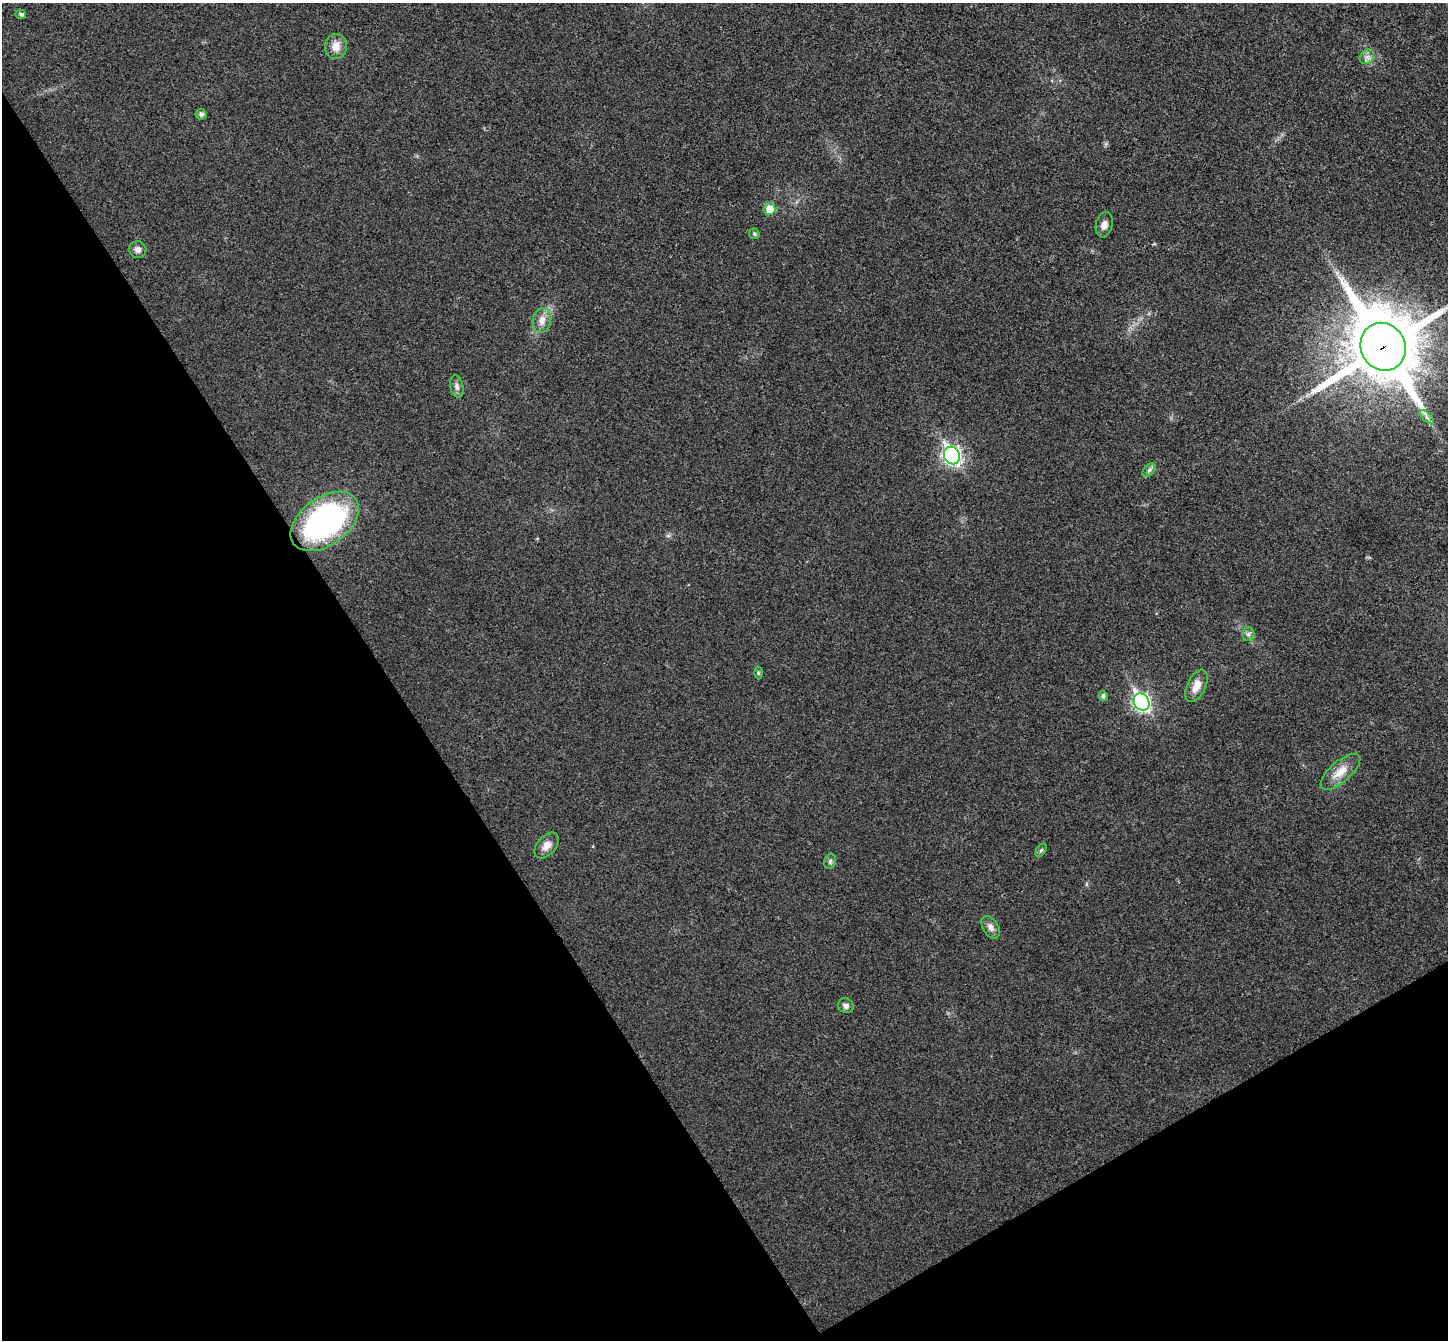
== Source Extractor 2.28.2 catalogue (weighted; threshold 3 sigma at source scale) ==
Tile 14 of 4 x 4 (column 2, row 4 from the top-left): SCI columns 1498-2943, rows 191-1528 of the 5890 x 5866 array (HDU 1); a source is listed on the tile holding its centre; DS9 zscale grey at full resolution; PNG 1450 x 1342 px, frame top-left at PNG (2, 3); each listed source drawn as its Kron ellipse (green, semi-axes under 4 px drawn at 4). Shown black and unused: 33% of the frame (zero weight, under 3 of 4 exposures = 6% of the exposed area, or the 3 px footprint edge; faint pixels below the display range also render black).
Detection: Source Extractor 2.28.2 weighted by HDU 2 'WHT'; one run over the whole footprint, this tile lists its part. Background 0.0247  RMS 0.0058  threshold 0.0263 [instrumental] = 3 sigma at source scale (4.5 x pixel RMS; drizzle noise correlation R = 1.50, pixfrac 1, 0.05/0.05 arcsec/px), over >= 5 px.
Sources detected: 26; all 26 listed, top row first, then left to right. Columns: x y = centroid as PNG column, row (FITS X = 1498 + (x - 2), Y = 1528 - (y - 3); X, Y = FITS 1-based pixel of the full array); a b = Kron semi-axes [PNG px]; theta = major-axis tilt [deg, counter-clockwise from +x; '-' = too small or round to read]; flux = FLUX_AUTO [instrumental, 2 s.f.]
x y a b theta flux
21 14 5 5 - 1.3
336 46 12 11 - 5.8
1367 57 8 6 44 2.3
201 114 5 5 - 1.7
769 209 6 6 - 10
1104 225 13 8 77 3.5
754 234 5 5 - 0.88
138 249 8 8 - 2.6
542 320 12 9 78 4.5
1383 347 24 22 -61 5100
457 386 11 6 -78 2.3
1427 417 9 3 -45 1.6
952 455 9 7 -59 190
1149 470 8 4 45 1.4
325 521 38 24 36 130
1248 634 6 6 - 1.5
758 673 6 4 -89 0.82
1196 686 17 9 65 6.1
1103 696 5 4 - 1.5
1142 702 9 7 -61 160
1340 772 24 10 41 8.2
546 845 15 9 49 4.6
1041 850 7 4 53 1
830 861 8 5 71 1.4
991 927 12 7 -58 3
846 1006 8 7 - 2.2
Overlapping masked pixels (flux is a lower limit): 1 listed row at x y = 1383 347
Isophote crosses this tile's border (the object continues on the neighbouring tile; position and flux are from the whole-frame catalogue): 1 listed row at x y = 1383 347